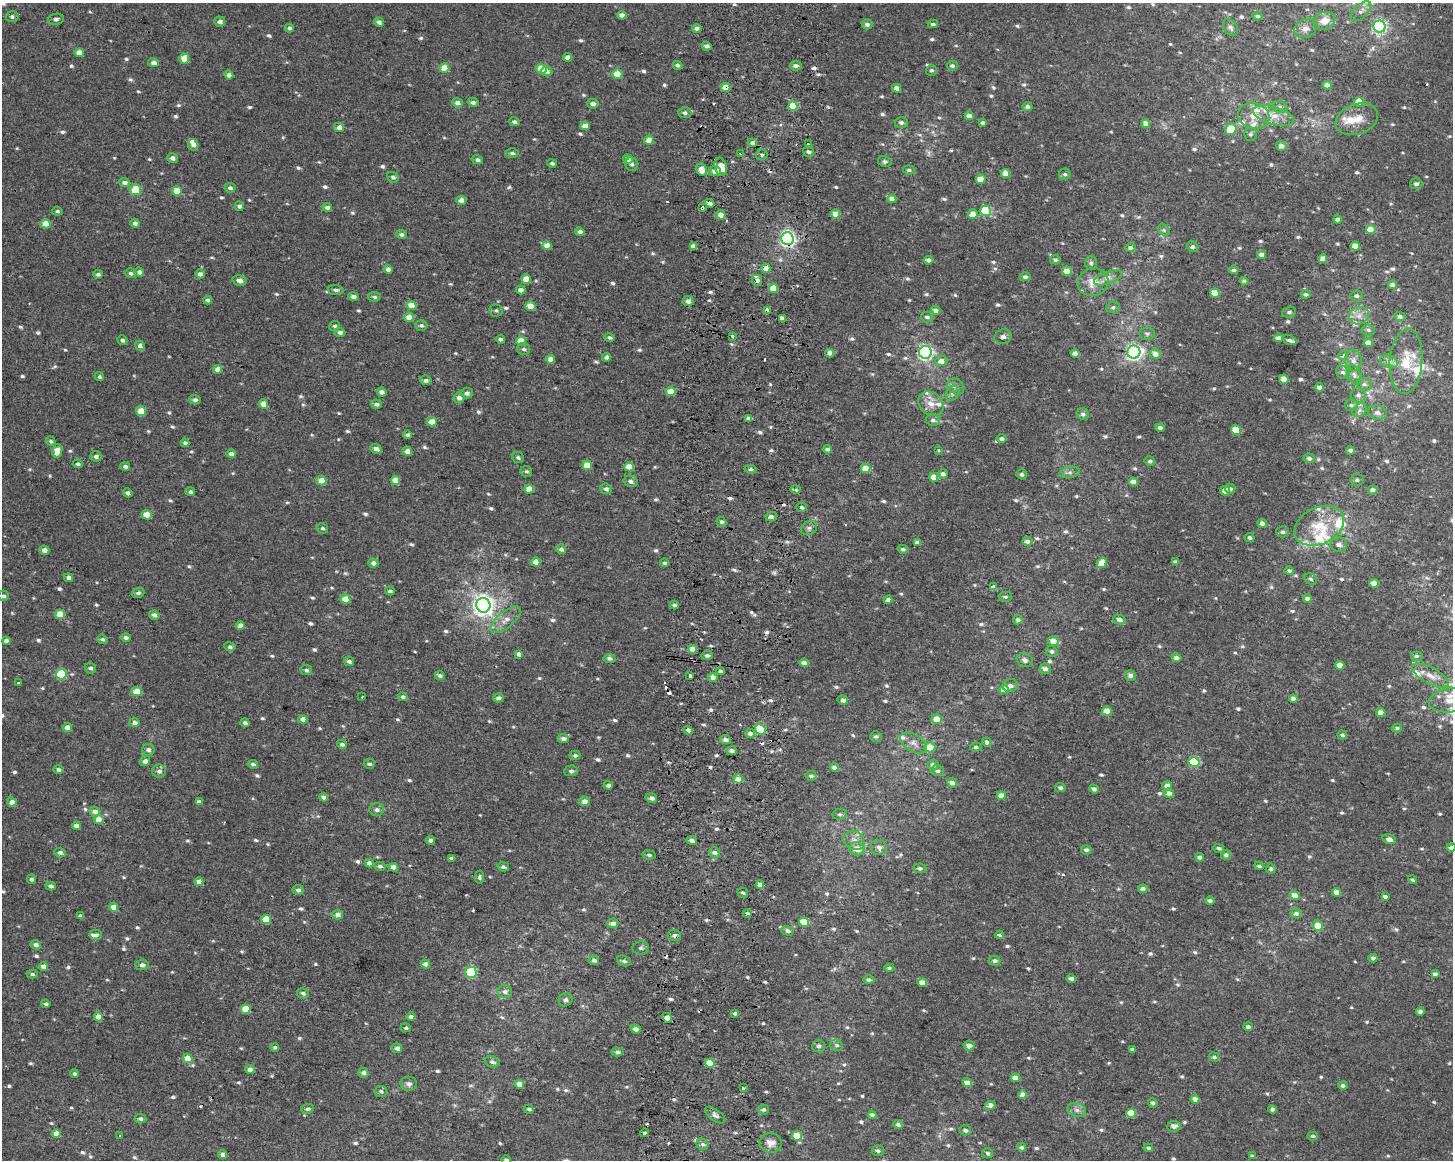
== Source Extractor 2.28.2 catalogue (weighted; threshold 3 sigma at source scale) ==
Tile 5 of 3 x 4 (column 2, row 2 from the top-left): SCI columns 1775-3225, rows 2318-3475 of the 4943 x 4643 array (HDU 1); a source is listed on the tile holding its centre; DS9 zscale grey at full resolution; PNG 1455 x 1162 px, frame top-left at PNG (2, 3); each listed source drawn as its Kron ellipse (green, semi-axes under 4 px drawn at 4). Shown black and unused: <1% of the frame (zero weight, under 2 of 3 exposures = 2% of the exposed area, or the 3 px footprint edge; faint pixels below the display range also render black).
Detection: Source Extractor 2.28.2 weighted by HDU 2 'WHT'; one run over the whole footprint, this tile lists its part. Background 0.00212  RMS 0.0072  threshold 0.0324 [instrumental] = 3 sigma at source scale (4.5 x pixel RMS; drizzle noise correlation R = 1.50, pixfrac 1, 0.0396/0.0396 arcsec/px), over >= 5 px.
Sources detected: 867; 1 too faint to see at this stretch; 19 cosmic-ray / hot-pixel residue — neither listed nor drawn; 22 inside a brighter listed object's ellipse — not listed separately; of the other 825, all 500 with FLUX_AUTO >= 1.52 (the completeness limit of this list) listed and drawn (325 fainter detections not listed), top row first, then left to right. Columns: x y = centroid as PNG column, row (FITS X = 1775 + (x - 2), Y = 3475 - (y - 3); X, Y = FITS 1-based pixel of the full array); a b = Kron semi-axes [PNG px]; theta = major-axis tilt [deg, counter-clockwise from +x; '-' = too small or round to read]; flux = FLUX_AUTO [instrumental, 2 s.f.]
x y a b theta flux
1361 11 13 6 43 3.6
622 15 5 4 - 4.2
1257 16 5 4 - 1.7
12 17 6 5 - 1.9
56 19 8 5 11 2.2
1324 21 11 8 21 8.4
220 22 5 5 - 3.7
379 22 5 4 - 2.5
867 24 5 5 - 2.7
933 24 5 4 - 1.8
1379 26 6 6 - 140
1230 27 9 6 -58 2.3
289 28 4 4 - 2
697 28 4 4 - 2.6
1305 29 12 9 22 4.5
707 46 4 4 - 2.9
79 53 4 4 - 8.2
567 57 4 4 - 5.3
184 59 5 5 - 12
153 63 5 4 - 3.5
677 65 5 4 - 1.9
796 66 6 4 2 2.8
952 66 5 4 - 1.9
444 68 5 4 - 14
542 69 5 5 - 19
931 70 5 5 - 1.6
547 71 6 4 -4 2.7
617 74 5 4 - 15
229 75 4 4 - 3.9
1327 85 4 4 - 4.8
725 87 5 4 - 12
896 88 4 4 - 3.4
473 102 5 4 - 2.6
1359 102 5 4 - 17
457 103 5 4 - 3.8
593 104 6 4 -8 3
793 106 4 4 - 21
1027 107 5 4 - 3.2
1280 107 8 6 -16 2.1
685 113 7 5 -5 2.3
1273 115 21 9 -16 9.7
969 116 4 4 - 3.7
1254 116 16 13 -17 10
1357 119 22 15 20 13
514 122 5 4 - 1.9
901 123 6 5 - 2.3
983 123 4 3 - 2.1
1146 124 4 4 - 6.7
585 126 5 4 - 6.9
339 127 5 5 - 4.8
1231 129 6 5 - 18
1251 134 7 6 - 1.7
649 140 5 4 - 8.5
752 143 5 4 - 2.9
808 144 3 3 - 2.8
193 145 6 5 - 4
1281 146 5 4 - 4.2
809 152 6 5 - 1.8
512 153 6 4 -2 1.6
741 153 3 3 - 1.9
762 154 6 5 - 1.7
172 158 5 5 - 3
628 159 5 4 - 6.3
477 160 5 4 - 2
885 161 7 5 -12 1.5
552 163 5 4 - 1.7
632 164 7 6 - 2.1
721 167 9 6 -74 12
701 169 6 5 - 7.4
909 170 6 4 -7 1.7
715 171 6 5 - 4.8
1005 173 5 4 - 7.6
1065 174 6 5 - 1.7
393 177 6 5 - 1.8
981 179 5 4 - 12
124 183 5 4 - 3.2
1416 184 6 5 - 2.1
230 188 5 4 - 2.2
136 190 5 5 - 34
177 191 5 4 - 14
892 199 4 4 - 4.4
461 200 5 4 - 4.8
710 203 5 3 - 3.2
239 206 4 4 - 2.7
327 207 5 4 - 2.7
702 208 3 3 - 2.1
57 211 5 4 - 1.5
986 211 5 5 - 50
835 214 5 4 - 8.4
973 214 5 4 - 7.4
720 215 5 4 - 5.2
1337 219 4 3 - 2.7
135 223 4 4 - 2.8
45 224 5 4 - 10
1371 229 5 4 - 11
1164 230 6 5 - 1.5
580 232 5 4 - 3.4
401 234 5 4 - 2.3
787 238 6 6 - 190
547 246 5 4 - 9.7
693 246 4 4 - 4
1355 246 4 4 - 9.3
1192 247 6 5 - 2.3
1130 248 5 4 - 2.9
1262 255 4 4 - 5
1323 259 4 4 - 5.9
928 260 5 4 - 3
1055 260 5 4 - 1.6
1091 263 7 6 - 1.6
766 268 4 4 - 6.5
388 269 4 4 - 4.5
1234 270 5 4 - 1.7
1067 271 5 4 - 7.7
139 272 5 4 - 3.1
131 273 5 4 - 2.2
98 274 5 4 - 2
200 274 5 4 - 3.9
1025 277 5 4 - 2
1108 278 14 6 20 4.2
526 279 5 4 - 12
757 280 5 5 - 4.6
239 281 7 5 -13 3.5
1244 281 4 4 - 2.1
1093 282 15 14 - 11
1392 285 4 4 - 3.9
773 288 5 4 - 12
336 290 7 5 -4 2.2
521 290 5 4 - 3.8
1215 293 5 4 - 16
1306 294 4 4 - 2.1
1357 296 6 5 - 1.6
353 297 5 4 - 3.4
374 297 6 4 -4 1.6
208 300 4 4 - 2.5
688 301 5 5 - 3.2
411 305 5 4 - 12
530 306 5 5 - 8
1113 307 7 5 15 1.7
767 310 4 3 - 15
936 310 5 4 - 4.4
496 311 7 6 - 1.6
1289 312 7 5 19 1.7
1359 316 10 8 22 5
1400 316 5 4 - 2.2
927 317 6 5 - 1.9
409 318 4 4 - 10
782 318 4 4 - 4
421 325 6 5 - 1.9
335 326 5 5 - 1.8
1368 330 7 5 -7 1.7
340 332 5 4 - 2.4
1147 334 8 6 -5 1.9
733 336 3 3 - 27
1003 337 9 7 25 3.2
609 338 5 4 - 1.7
1279 338 4 4 - 3.5
500 339 4 4 - 1.9
122 340 5 5 - 1.9
1289 340 7 4 -19 2.8
521 341 5 4 - 15
1368 343 4 4 - 8.3
140 346 5 4 - 2.4
524 349 6 6 - 1.9
925 352 6 6 - 170
1134 352 6 6 - 210
830 353 4 4 - 4.8
1075 353 4 4 - 4.2
1155 354 6 5 - 5.7
1343 355 5 4 - 3.2
607 357 4 4 - 2.8
551 359 4 4 - 7.3
1353 360 10 8 -83 4
941 361 6 5 - 5.1
1389 361 9 6 -17 3.3
1406 361 33 16 86 21
218 369 4 4 - 7.5
1343 372 7 6 - 2.1
1354 375 10 6 -71 2.9
99 377 5 4 - 1.6
1284 379 5 4 - 8.9
426 380 5 5 - 2.2
1364 384 8 6 -12 2.3
956 386 9 7 -34 3
1320 387 4 3 - 4
671 391 5 4 - 13
382 392 5 4 - 3.5
467 393 6 5 - 2.8
952 393 8 6 69 2.3
1358 395 7 7 - 2.7
459 398 5 5 - 4.2
195 400 6 4 -3 2.1
263 404 4 4 - 7.7
376 404 5 4 - 2
931 404 14 11 -37 7.5
1351 405 6 6 - 1.8
1360 410 8 6 36 2.3
141 411 5 5 - 16
1377 413 9 7 -12 3.3
1083 414 6 5 - 2.6
748 418 4 4 - 3
933 420 7 6 - 2.2
432 422 5 4 - 9.3
1160 428 4 4 - 2.7
1236 430 5 5 - 19
408 435 4 4 - 2.5
1002 439 5 4 - 1.9
51 441 5 4 - 1.6
185 443 4 4 - 2.5
376 449 6 4 -24 3.8
827 449 5 3 - 2
1350 450 4 4 - 2.5
57 451 7 5 77 10
407 451 5 4 - 6.4
938 451 3 3 - 1.6
231 454 5 4 - 3.9
96 456 6 5 - 2.8
518 457 6 5 - 1.5
1309 458 5 5 - 2.2
1150 461 5 5 - 1.9
78 464 5 4 - 1.8
587 465 5 4 - 13
125 466 5 4 - 2
629 467 5 4 - 12
865 468 5 4 - 10
750 469 6 4 4 1.6
526 471 6 5 - 1.8
1070 472 10 5 11 2.5
943 474 5 4 - 3
1022 474 5 5 - 1.6
934 477 4 4 - 11
395 480 5 4 - 9.8
1357 480 6 6 - 1.7
321 481 5 4 - 8.9
631 481 7 5 -14 2.6
1133 482 4 4 - 5.6
529 489 5 4 - 12
606 489 6 5 - 2.2
1230 489 5 5 - 2.1
795 490 5 3 - 2.6
1373 490 4 4 - 3.6
1225 491 5 4 - 10
190 492 5 4 - 1.9
128 493 5 4 - 2.7
802 507 5 4 - 2
147 515 5 4 - 14
771 517 5 4 - 2.5
721 522 5 4 - 1.9
1262 523 5 4 - 3.4
1319 526 26 18 25 25
322 528 6 5 - 1.5
809 528 8 6 30 2.2
1283 532 6 5 - 1.9
1250 537 5 4 - 1.8
1027 541 5 4 - 3.1
917 542 4 4 - 3
1339 545 8 7 - 3.1
561 549 5 5 - 2.7
903 549 5 4 - 1.6
44 550 5 4 - 4.5
536 562 5 4 - 10
1175 562 4 4 - 2.1
373 563 5 4 - 3.3
664 563 4 3 - 1.6
1102 563 5 4 - 9.1
1289 571 5 4 - 2.2
68 578 5 4 - 3
1311 579 6 5 - 1.6
1374 583 5 4 - 7
993 587 4 4 - 2.9
390 591 5 4 - 2
138 593 6 5 - 1.8
3 596 5 5 - 1.9
1005 597 6 5 - 1.7
1307 598 4 4 - 3.2
345 599 5 4 - 11
888 600 4 4 - 3.7
483 605 7 7 - 480
674 605 4 4 - 1.9
60 614 5 4 - 14
154 615 5 4 - 2.7
1119 619 6 5 - 2.8
506 620 18 8 40 6.7
1018 620 5 4 - 2.3
240 625 4 4 - 5.1
126 638 5 4 - 2.7
102 639 5 4 - 1.7
6 641 4 4 - 2.8
1053 641 5 4 - 8.7
230 647 5 4 - 1.7
692 649 4 4 - 7.6
1052 651 6 5 - 1.9
519 654 4 4 - 3.9
707 655 6 4 9 1.9
1417 656 6 5 - 1.5
609 658 6 4 -7 1.8
1177 658 5 4 - 4.5
1025 660 8 6 -23 3.1
349 661 5 4 - 2.9
804 663 5 4 - 4.4
1340 665 4 4 - 9
90 668 6 5 - 2
1045 669 5 5 - 3.1
306 670 6 5 - 1.8
720 671 4 3 - 1.9
61 674 5 5 - 50
440 675 5 4 - 2.5
1130 675 5 5 - 3.3
690 676 4 3 - 3.7
1430 676 21 8 -29 8
713 677 5 4 - 4.7
18 683 3 3 - 2.4
1010 686 7 6 - 2.9
1004 690 5 4 - 11
137 691 5 4 - 12
362 697 3 3 - 1.6
403 697 5 4 - 1.6
498 698 5 4 - 2.8
1293 699 4 4 - 3.6
843 700 5 5 - 2.4
1451 700 22 12 6 16
1107 711 5 4 - 8.2
1381 713 4 4 - 6.6
303 719 5 4 - 5.5
937 719 5 5 - 7.9
134 723 5 4 - 3.3
245 723 5 4 - 1.9
67 727 5 4 - 6
1397 728 5 4 - 1.6
760 729 6 5 - 28
688 730 5 4 - 2.7
750 733 5 4 - 4.2
1342 735 5 4 - 1.8
876 736 6 5 - 1.6
563 739 5 4 - 3.4
725 740 5 4 - 3.3
987 742 5 4 - 2.9
913 743 15 8 -31 5.5
342 744 5 4 - 2.1
930 747 5 5 - 11
976 747 5 5 - 1.7
148 750 6 6 - 2.6
732 751 5 4 - 2.3
575 755 5 4 - 1.6
145 761 5 5 - 3.4
1194 762 5 5 - 33
253 764 5 4 - 1.7
369 764 6 5 - 1.7
933 765 5 5 - 2.6
834 767 4 4 - 4.1
58 770 5 4 - 2.2
159 771 7 6 - 2.8
571 771 7 5 2 2.2
937 771 6 5 - 2.6
811 776 6 4 -11 1.8
738 779 5 4 - 5.3
952 783 5 4 - 3.8
608 785 4 4 - 2.9
1167 786 5 4 - 5.4
1060 788 5 4 - 1.9
1094 789 5 4 - 2.9
1169 793 5 5 - 3.2
1001 795 4 4 - 6.5
323 797 4 4 - 4.4
651 798 6 5 - 3.3
584 801 5 5 - 4.8
12 802 5 4 - 5.3
199 802 4 4 - 3.3
377 810 7 6 - 2.4
95 811 5 5 - 4.3
840 814 7 5 12 1.5
99 820 5 4 - 12
76 826 4 4 - 5.5
1389 839 7 5 -16 3.5
430 840 4 4 - 3.2
854 840 11 9 -27 5.2
692 841 5 4 - 2.8
879 847 8 7 - 3.1
1219 848 5 4 - 1.7
1451 848 5 4 - 2.8
857 849 7 6 - 7
1086 850 5 4 - 2.4
60 852 6 5 - 2.6
714 852 5 5 - 2.7
649 855 6 4 -10 1.6
1226 855 5 4 - 2
1200 857 4 4 - 2.5
451 858 4 3 - 1.7
369 863 4 4 - 3.6
380 866 6 4 -7 1.8
1259 866 5 3 - 1.6
393 867 5 4 - 4.7
503 867 6 4 -12 1.9
920 868 6 5 - 1.6
1271 868 5 5 - 1.9
479 877 6 4 80 1.5
31 879 4 4 - 2.2
1412 880 4 4 - 1.5
199 882 4 4 - 6.9
760 885 4 4 - 8.1
51 886 5 4 - 2.1
1143 889 5 4 - 3
298 890 5 5 - 2.4
1337 892 4 4 - 6.8
743 893 5 5 - 1.6
1295 895 5 4 - 7
1385 896 4 3 - 4.8
1210 901 5 4 - 2
114 907 4 4 - 9.9
1296 913 6 5 - 2.4
747 914 4 3 - 5.2
337 915 5 4 - 3.7
80 916 4 4 - 2.2
266 919 5 5 - 21
804 922 5 4 - 19
613 923 6 4 3 4.1
1318 926 5 5 - 12
787 931 6 4 -17 2.6
96 935 6 5 - 1.9
674 935 6 5 - 3
999 935 4 3 - 7.6
36 945 5 4 - 3.2
641 948 8 6 4 1.9
1373 958 4 4 - 2.1
594 960 5 4 - 2.4
624 961 7 5 -18 1.8
994 961 6 5 - 2.8
425 964 4 4 - 6
142 965 6 5 - 2.8
44 967 4 4 - 5.1
889 968 5 4 - 1.5
471 972 5 5 - 53
32 974 5 4 - 1.7
1435 974 4 4 - 2.6
1071 979 5 4 - 2.5
869 980 5 4 - 2
922 983 5 4 - 7.1
505 992 7 6 - 3.1
303 993 6 5 - 2.2
566 1000 7 6 - 2.1
46 1004 5 4 - 1.7
246 1009 5 4 - 16
1420 1011 4 4 - 2.8
735 1013 4 3 - 2.3
98 1017 4 4 - 8.7
411 1017 4 4 - 2.6
667 1018 5 4 - 6.5
1248 1027 5 4 - 2.4
406 1028 5 4 - 1.5
636 1029 5 4 - 3.4
836 1045 6 5 - 1.7
819 1046 6 6 - 2.3
969 1046 5 5 - 4.9
275 1047 4 3 - 1.8
397 1048 5 4 - 4.1
1132 1049 4 3 - 1.8
617 1052 6 4 -4 1.9
1214 1057 5 4 - 1.9
188 1058 5 4 - 12
492 1062 8 5 -18 2.4
710 1063 5 4 - 21
250 1069 5 4 - 4.8
363 1073 5 5 - 2.7
74 1074 4 4 - 1.8
1015 1078 4 4 - 5.7
967 1082 5 4 - 6.3
409 1084 8 7 - 2.6
519 1084 5 4 - 11
1343 1086 5 4 - 2.2
743 1088 3 3 - 3.9
381 1091 6 5 - 1.8
1022 1095 4 4 - 6.6
1195 1099 4 4 - 4.3
1153 1103 5 4 - 1.7
990 1105 5 4 - 4.9
308 1109 6 4 5 1.6
529 1109 5 4 - 1.8
1273 1109 4 4 - 2.2
764 1110 5 5 - 1.8
1077 1110 9 6 -18 3.2
1131 1113 5 4 - 17
715 1115 12 5 -35 2.6
872 1115 4 4 - 3
140 1119 6 4 -5 2
898 1125 5 4 - 2.2
1174 1126 7 5 9 3.9
965 1130 6 5 - 1.9
645 1133 4 3 - 3.1
56 1134 4 4 - 8.4
120 1135 3 3 - 1.8
797 1136 5 4 - 15
1313 1136 5 3 - 1.5
771 1143 11 10 - 5.9
702 1144 6 5 - 2.2
1022 1147 5 4 - 1.8
1148 1148 4 3 - 1.6
878 1151 6 5 - 1.6
988 1153 5 5 - 1.7
223 1154 4 4 - 3.6
1252 1156 4 3 - 1.8
506 1160 5 4 - 1.7
Overlapping masked pixels (flux is a lower limit): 9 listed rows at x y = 725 87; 741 153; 721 167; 702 208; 787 238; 757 280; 767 310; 688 730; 674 935
Isophote crosses this tile's border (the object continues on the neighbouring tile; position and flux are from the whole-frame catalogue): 4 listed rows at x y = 3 596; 1451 700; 1451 848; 506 1160